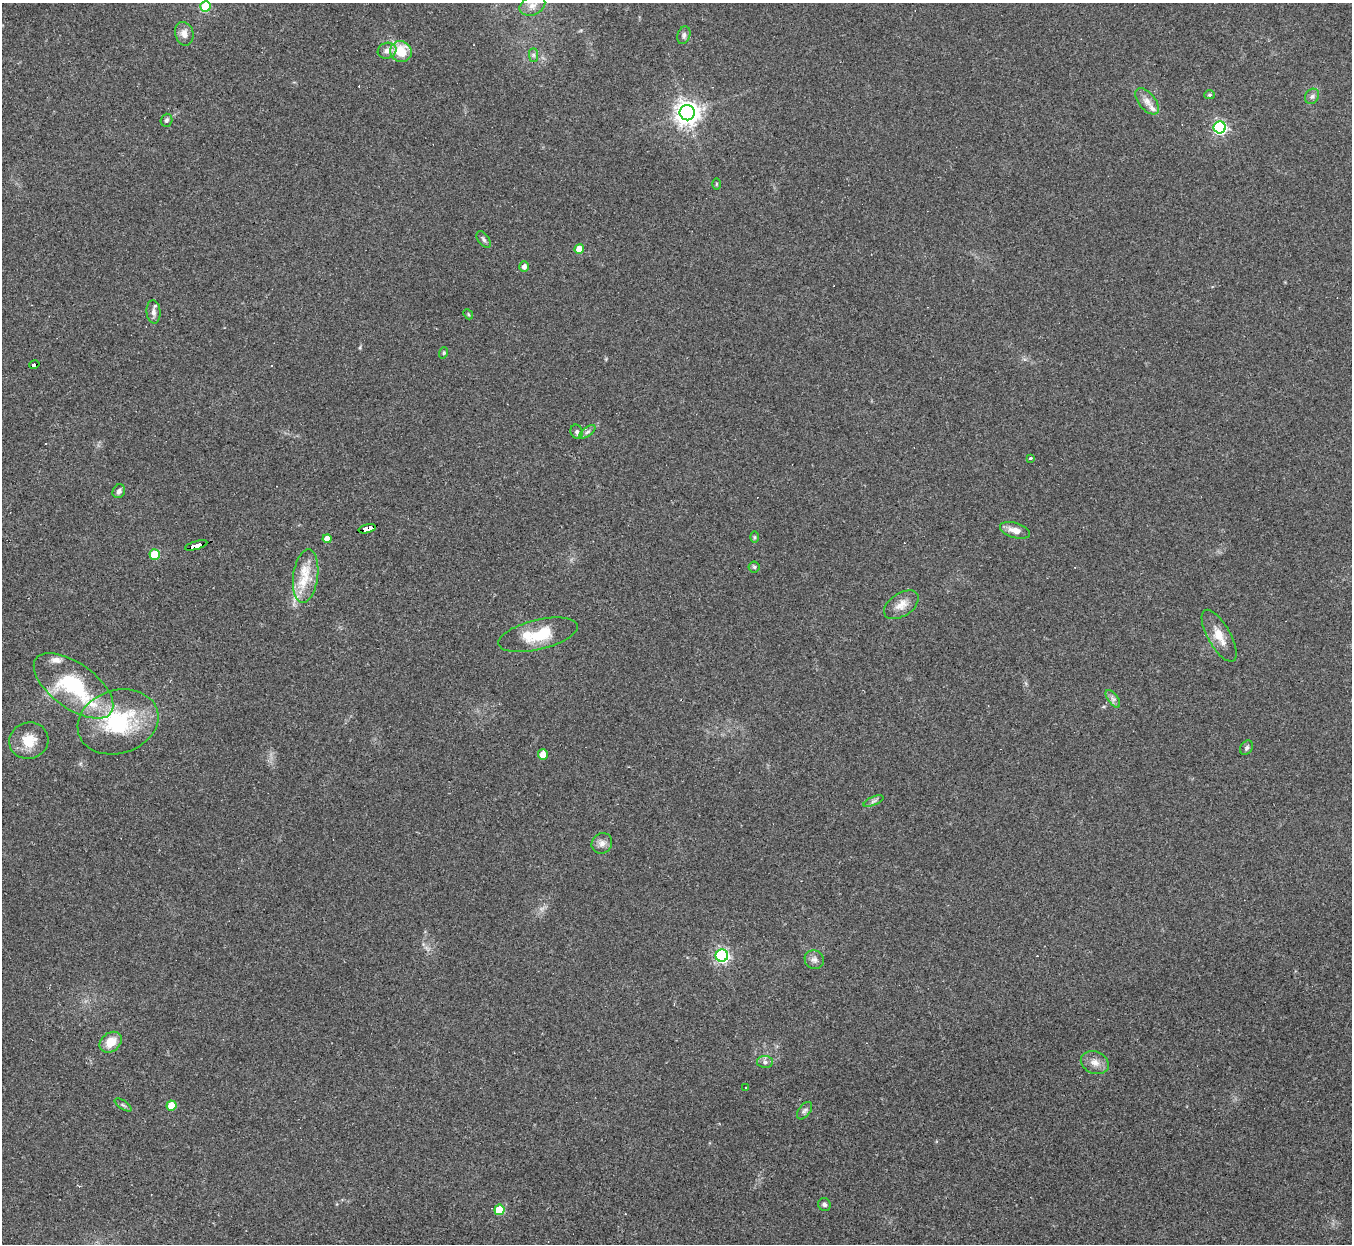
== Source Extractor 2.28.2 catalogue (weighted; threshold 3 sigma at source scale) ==
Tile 7 of 4 x 4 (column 3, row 2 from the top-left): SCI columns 2699-4048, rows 2754-3995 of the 5397 x 5383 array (HDU 1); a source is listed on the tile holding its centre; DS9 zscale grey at full resolution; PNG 1354 x 1246 px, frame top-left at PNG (2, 3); each listed source drawn as its Kron ellipse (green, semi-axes under 4 px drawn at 4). Shown black and unused: <1% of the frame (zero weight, under 2 of 3 exposures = <1% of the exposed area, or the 3 px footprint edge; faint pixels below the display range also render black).
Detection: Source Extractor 2.28.2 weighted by HDU 2 'WHT'; one run over the whole footprint, this tile lists its part. Background 0.0637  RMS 0.0069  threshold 0.0311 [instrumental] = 3 sigma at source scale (4.5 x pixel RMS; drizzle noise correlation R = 1.50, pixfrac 1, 0.05/0.05 arcsec/px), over >= 5 px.
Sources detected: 64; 6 cosmic-ray / hot-pixel residue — neither listed nor drawn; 3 inside a brighter listed object's ellipse — not listed separately; the other 55 listed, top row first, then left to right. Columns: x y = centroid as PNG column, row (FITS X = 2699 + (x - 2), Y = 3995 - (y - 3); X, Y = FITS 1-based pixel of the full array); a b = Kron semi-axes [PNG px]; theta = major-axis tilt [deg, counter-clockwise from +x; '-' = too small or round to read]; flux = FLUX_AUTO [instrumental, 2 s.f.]
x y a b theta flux
532 5 13 9 26 5.9
205 7 5 5 - 36
184 34 12 9 -75 5.1
684 35 9 6 70 2.1
387 51 9 8 - 4
401 51 11 10 - 18
533 55 7 4 -90 1.6
1210 95 5 4 - 0.96
1312 96 8 6 55 2.2
1147 101 15 8 -51 5.2
687 113 7 7 - 640
166 120 6 6 - 1.4
1220 127 6 6 - 140
717 184 6 4 90 0.74
484 239 9 5 -54 1.8
579 249 5 4 - 12
524 267 5 5 - 3.3
153 312 11 7 -86 3.2
468 314 5 4 - 0.91
443 353 6 3 71 0.87
34 365 5 3 - 48
577 432 7 6 - 1.8
587 432 9 4 35 2
1031 458 3 3 - 12
119 491 7 6 - 2.1
367 529 9 4 14 140
1015 530 15 7 -17 5.9
755 537 6 4 -90 0.94
327 539 4 4 - 5.7
196 545 11 3 16 270
155 554 5 5 - 29
754 567 5 5 - 1.1
306 576 27 12 82 17
901 605 19 11 33 7.4
538 635 41 15 14 24
1219 636 29 11 -60 11
73 686 46 22 -36 62
1113 699 10 5 -54 2.4
118 722 41 31 18 63
29 741 20 18 18 14
1247 748 8 5 57 1.5
543 755 5 5 - 10
873 801 11 4 23 1.7
602 843 11 10 - 4
722 956 6 6 - 160
814 960 10 9 - 3.3
111 1042 12 9 38 11
765 1062 8 6 -1 2.3
1095 1062 14 11 -22 5.9
745 1087 2 2 - 0.65
123 1105 10 4 -33 1.3
171 1106 5 5 - 13
804 1111 10 6 53 2
824 1204 6 6 - 1.9
499 1210 5 5 - 31
Overlapping masked pixels (flux is a lower limit): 3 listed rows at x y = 34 365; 367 529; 196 545